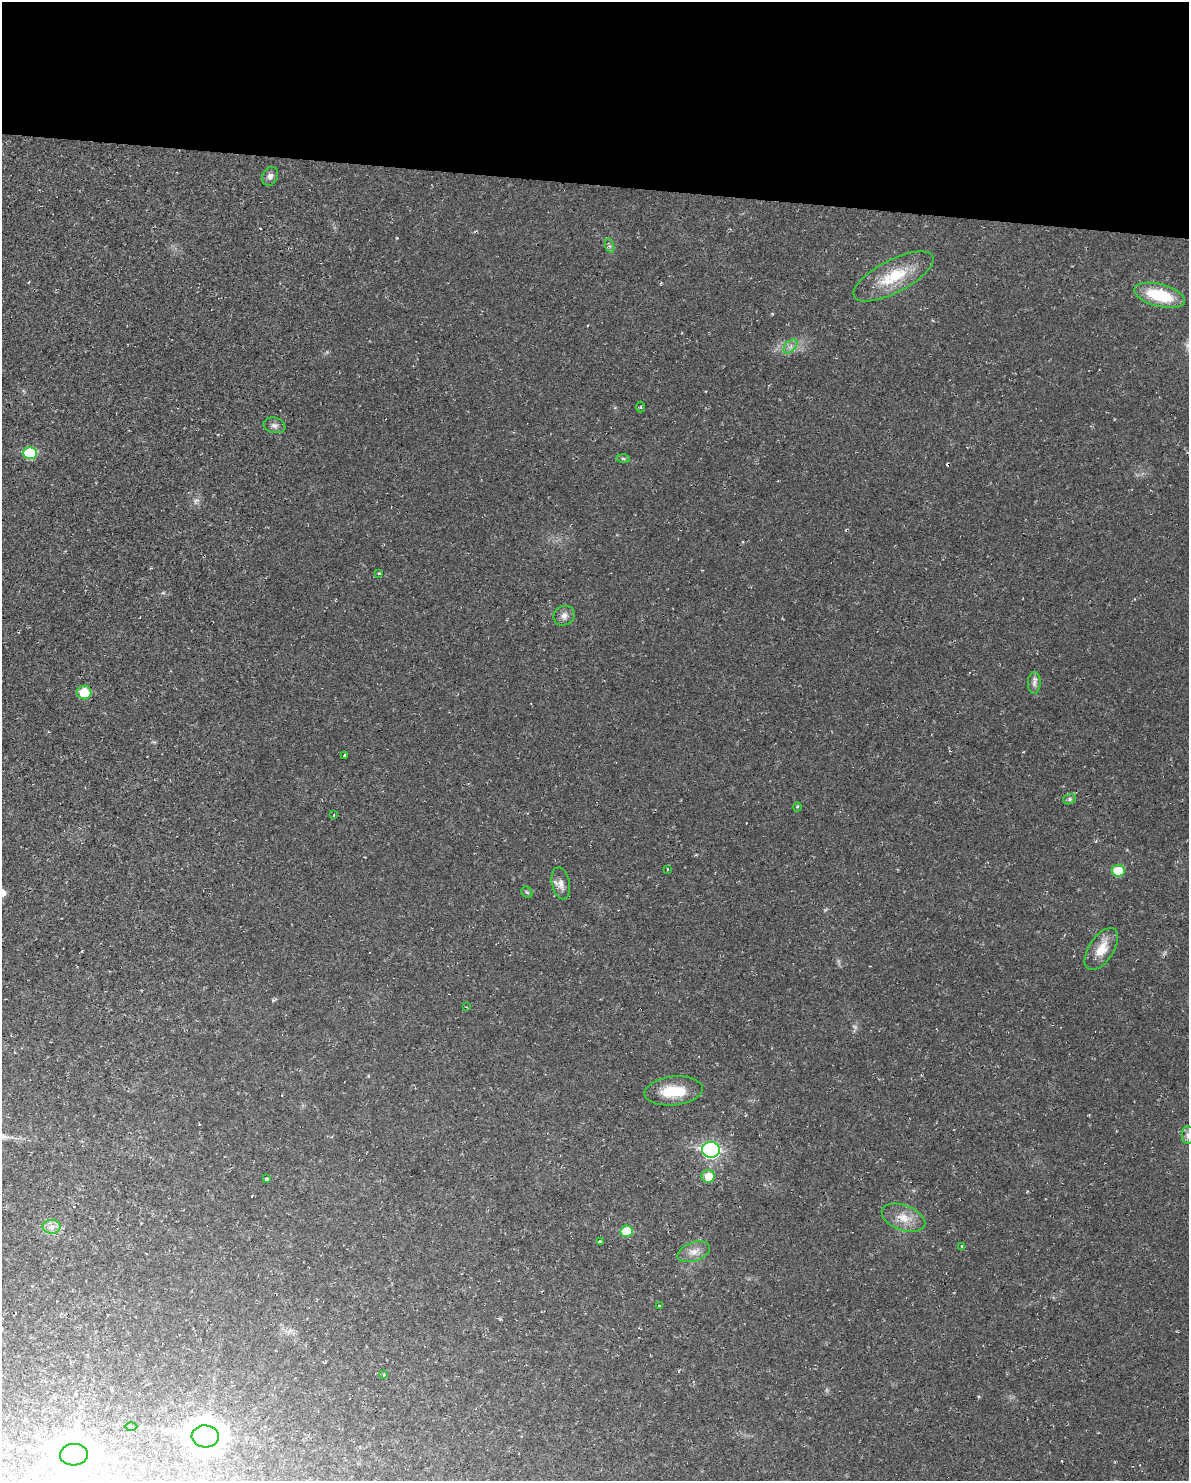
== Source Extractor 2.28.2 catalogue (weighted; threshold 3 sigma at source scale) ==
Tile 3 of 4 x 3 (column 3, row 1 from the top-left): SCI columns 2377-3563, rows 3069-4547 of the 4751 x 4773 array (HDU 1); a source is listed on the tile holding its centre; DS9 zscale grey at full resolution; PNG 1191 x 1483 px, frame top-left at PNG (2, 2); each listed source drawn as its Kron ellipse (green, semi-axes under 4 px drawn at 4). Shown black and unused: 12% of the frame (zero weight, under 2 of 3 exposures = <1% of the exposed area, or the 3 px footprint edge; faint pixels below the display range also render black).
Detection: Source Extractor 2.28.2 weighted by HDU 2 'WHT'; one run over the whole footprint, this tile lists its part. Background 0.02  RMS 0.0061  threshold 0.0274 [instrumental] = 3 sigma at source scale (4.5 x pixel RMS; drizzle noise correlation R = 1.50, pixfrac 1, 0.05/0.05 arcsec/px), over >= 5 px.
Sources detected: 45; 3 too faint to see at this stretch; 3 cosmic-ray / hot-pixel residue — neither listed nor drawn; the other 39 listed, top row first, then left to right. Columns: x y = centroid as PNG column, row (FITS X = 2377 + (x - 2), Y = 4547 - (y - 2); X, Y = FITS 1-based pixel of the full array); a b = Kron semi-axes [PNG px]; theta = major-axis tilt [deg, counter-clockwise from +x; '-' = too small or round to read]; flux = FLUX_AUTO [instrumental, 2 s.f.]
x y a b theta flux
270 176 10 7 64 2.7
610 246 7 4 -70 1.1
893 276 44 16 27 25
1160 295 26 11 -15 28
790 346 8 5 45 2.2
641 407 5 3 - 0.64
274 425 11 7 -11 2.5
30 453 7 6 - 33
623 459 6 4 -2 1
379 573 3 3 - 1.5
564 616 11 9 31 3.4
1034 683 11 6 88 2.4
84 692 7 7 - 15
345 755 3 3 - 4.1
1070 799 6 5 - 1.1
797 807 4 3 - 0.61
334 815 3 3 - 0.54
667 869 3 2 - 0.74
1118 871 6 6 - 15
561 883 16 9 -78 4.3
527 892 6 5 - 0.91
1101 949 24 12 57 11
466 1007 3 3 - 0.48
674 1091 29 14 6 18
1188 1135 9 6 -90 2.1
711 1150 9 8 - 150
708 1176 6 6 - 11
266 1178 3 3 - 15
903 1218 23 12 -20 9.7
51 1227 9 7 0 3.3
627 1231 6 5 - 17
600 1241 3 3 - 12
962 1246 3 3 - 0.91
694 1252 17 9 19 5.3
659 1306 3 2 - 0.56
384 1375 3 3 - 1.2
131 1427 6 4 0 0.95
205 1436 13 11 -4 970
74 1455 14 11 4 950
Isophote crosses this tile's border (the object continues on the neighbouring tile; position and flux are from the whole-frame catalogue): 1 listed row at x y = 1188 1135